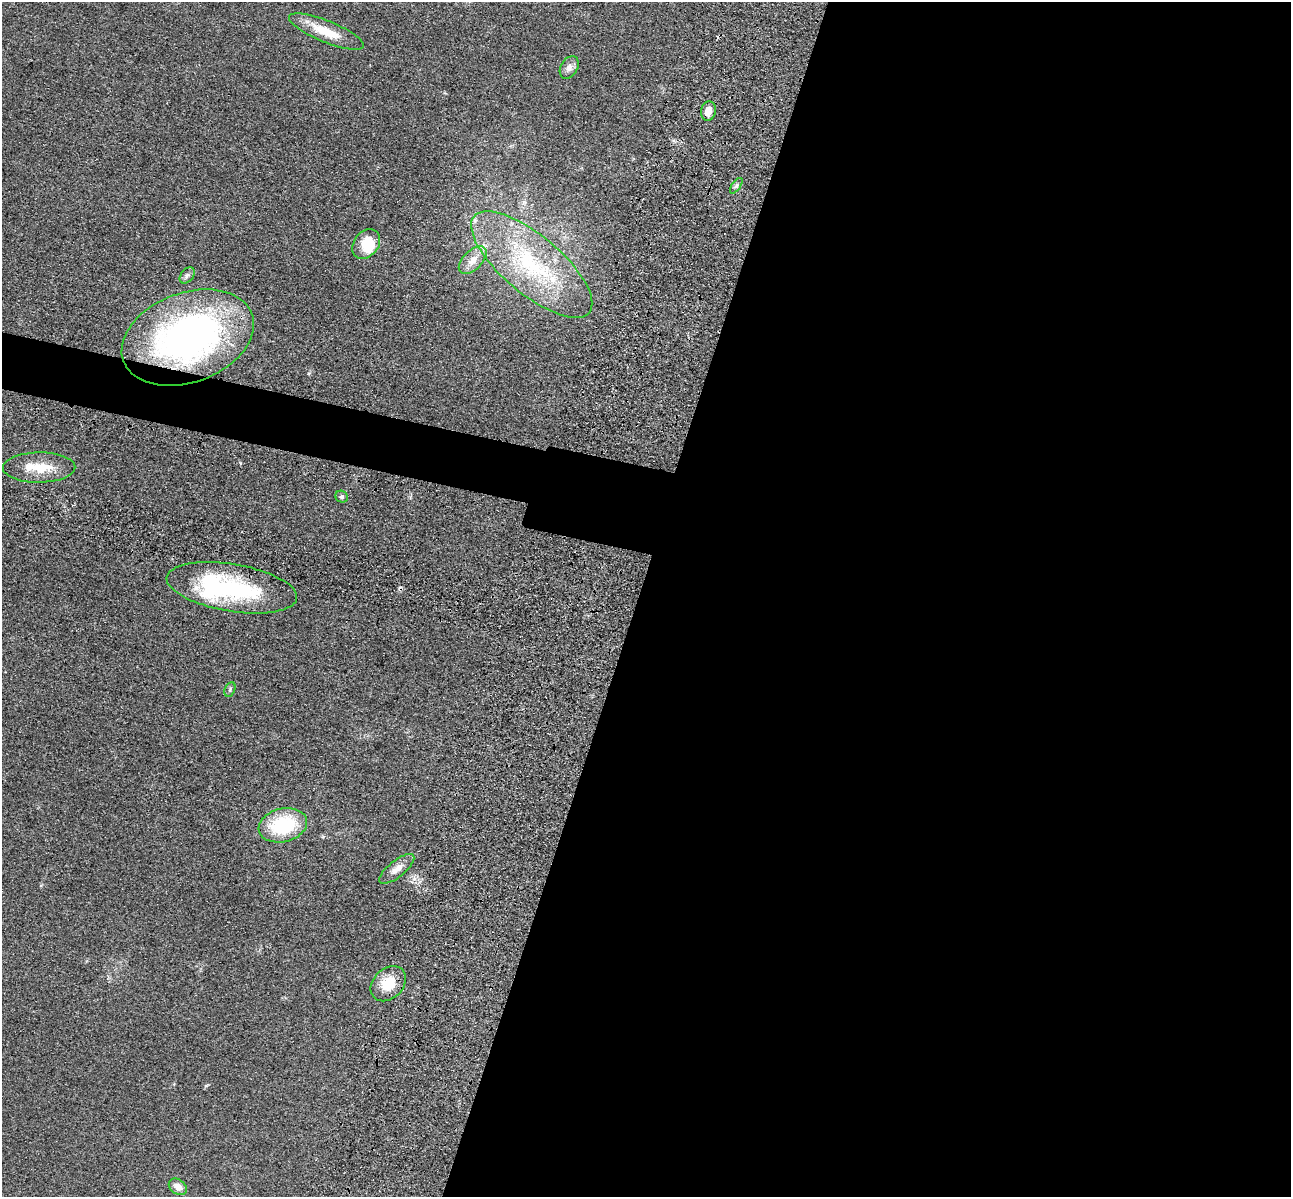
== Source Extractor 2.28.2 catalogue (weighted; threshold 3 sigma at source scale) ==
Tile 12 of 4 x 4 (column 4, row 3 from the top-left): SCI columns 4040-5328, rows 1591-2785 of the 5350 x 5365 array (HDU 1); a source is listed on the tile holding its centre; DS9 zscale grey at full resolution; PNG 1293 x 1199 px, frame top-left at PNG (2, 2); each listed source drawn as its Kron ellipse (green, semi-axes under 4 px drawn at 4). Shown black and unused: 54% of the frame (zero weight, under 3 of 4 exposures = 9% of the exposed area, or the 3 px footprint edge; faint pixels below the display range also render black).
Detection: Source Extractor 2.28.2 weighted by HDU 2 'WHT'; one run over the whole footprint, this tile lists its part. Background 0.0476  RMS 0.0084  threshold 0.0377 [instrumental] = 3 sigma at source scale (4.5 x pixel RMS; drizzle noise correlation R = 1.50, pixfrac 1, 0.05/0.05 arcsec/px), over >= 5 px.
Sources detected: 22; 1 inside a brighter object's white glare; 1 cosmic-ray / hot-pixel residue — neither listed nor drawn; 3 inside a brighter listed object's ellipse — not listed separately; the other 17 listed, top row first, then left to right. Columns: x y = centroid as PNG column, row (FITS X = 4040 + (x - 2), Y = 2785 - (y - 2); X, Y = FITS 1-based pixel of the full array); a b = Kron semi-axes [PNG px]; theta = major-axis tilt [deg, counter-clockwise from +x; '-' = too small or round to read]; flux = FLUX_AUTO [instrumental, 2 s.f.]
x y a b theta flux
326 32 40 11 -22 23
569 67 12 8 59 4.9
708 111 10 7 79 6.8
736 186 9 4 55 1.9
366 244 16 12 51 21
473 260 17 9 44 8.8
532 264 75 29 -40 100
187 275 9 6 49 2.4
188 338 68 45 20 320
39 467 36 15 1 22
342 497 6 5 - 1.6
232 588 66 23 -9 95
230 689 8 5 65 1.5
283 825 24 16 13 54
397 869 21 8 39 7.5
388 984 20 15 45 19
178 1187 10 7 -36 6.1
Overlapping masked pixels (flux is a lower limit): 2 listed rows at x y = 188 338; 232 588
Unlisted compact peaks at least as high as the median listed source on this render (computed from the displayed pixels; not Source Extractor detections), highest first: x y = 240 463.